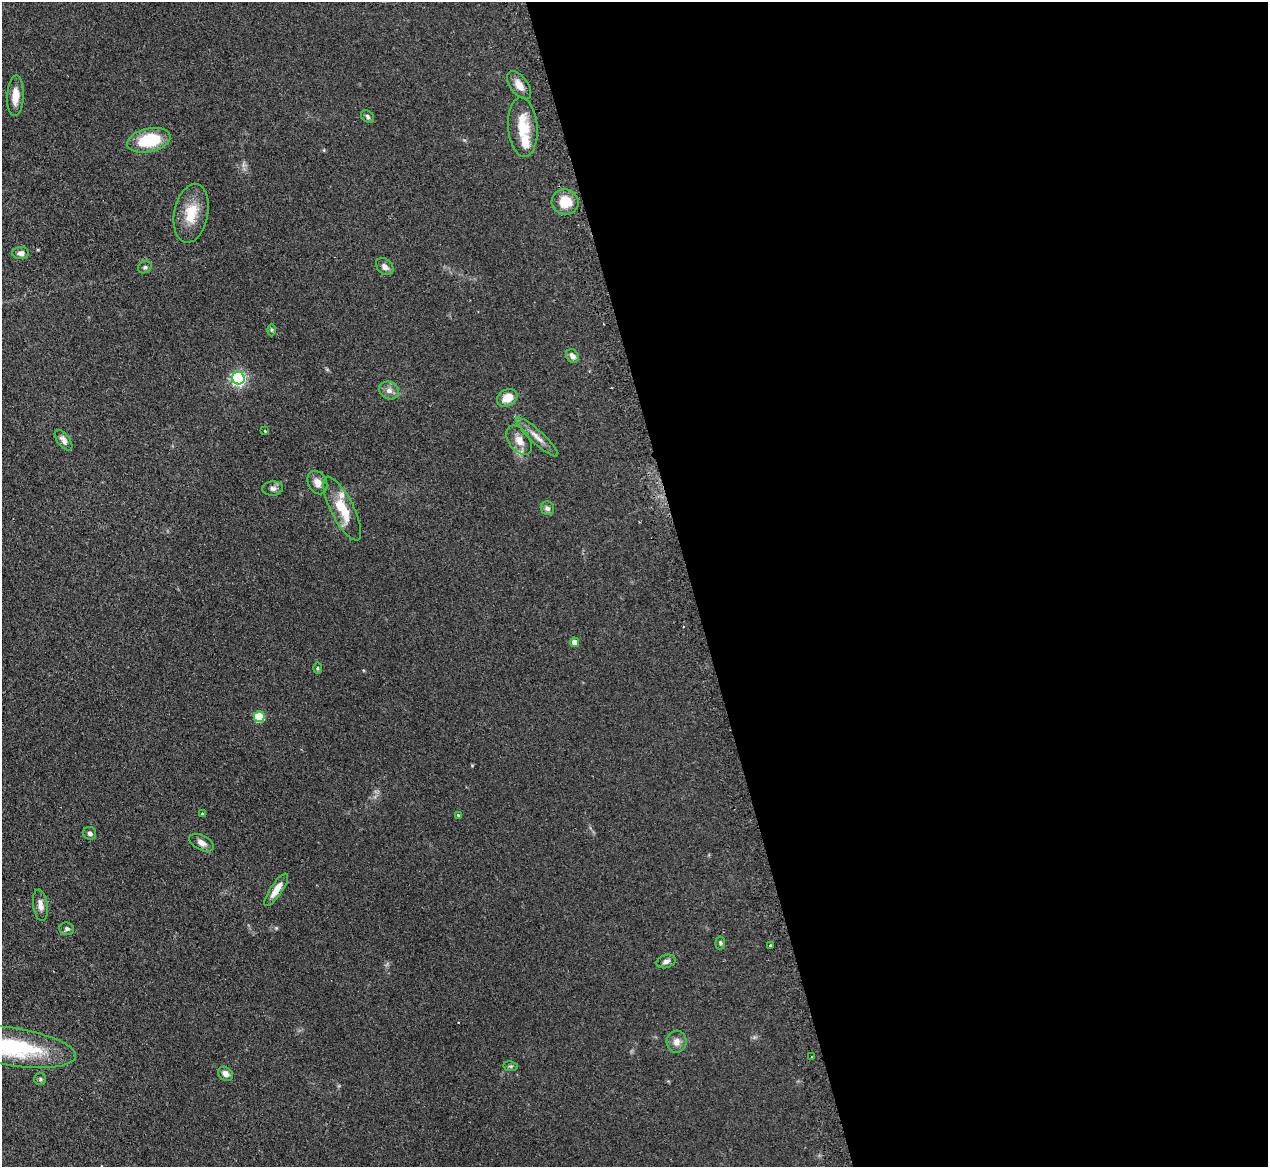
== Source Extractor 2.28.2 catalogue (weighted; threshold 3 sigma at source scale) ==
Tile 8 of 4 x 4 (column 4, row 2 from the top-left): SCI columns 3834-5099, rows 2493-3657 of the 5133 x 5106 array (HDU 1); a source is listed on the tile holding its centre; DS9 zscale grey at full resolution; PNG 1270 x 1169 px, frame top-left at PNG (2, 2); each listed source drawn as its Kron ellipse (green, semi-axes under 4 px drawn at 4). Shown black and unused: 46% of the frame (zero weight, under 2 of 3 exposures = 4% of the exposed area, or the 3 px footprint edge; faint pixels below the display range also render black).
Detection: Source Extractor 2.28.2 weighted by HDU 2 'WHT'; one run over the whole footprint, this tile lists its part. Background 0.107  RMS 0.0075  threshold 0.0336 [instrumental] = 3 sigma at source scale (4.5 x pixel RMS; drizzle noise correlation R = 1.50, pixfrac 1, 0.05/0.05 arcsec/px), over >= 5 px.
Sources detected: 45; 1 cosmic-ray / hot-pixel residue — neither listed nor drawn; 2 inside a brighter listed object's ellipse — not listed separately; the other 42 listed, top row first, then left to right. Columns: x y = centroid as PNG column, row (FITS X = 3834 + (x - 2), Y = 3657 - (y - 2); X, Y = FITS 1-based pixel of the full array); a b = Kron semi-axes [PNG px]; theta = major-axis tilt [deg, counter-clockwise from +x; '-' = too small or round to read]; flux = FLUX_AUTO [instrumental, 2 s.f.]
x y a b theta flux
519 85 16 8 -54 6.5
15 96 20 8 87 8.8
368 116 7 5 -48 1.6
523 127 30 14 -85 20
149 140 22 11 12 34
565 202 13 12 - 15
191 213 30 17 79 18
21 253 8 6 1 3
145 267 7 6 - 1.6
385 267 10 7 -43 3.5
272 330 6 4 -90 1
572 356 7 6 - 3.3
238 378 6 6 - 150
389 390 10 8 -27 4
507 398 11 8 29 9.7
265 431 4 3 - 0.53
537 437 28 6 -42 6.1
64 440 12 6 -52 3.5
519 440 16 10 -55 7.1
317 483 12 9 -63 5.5
273 488 10 7 3 2.8
547 508 7 6 - 2.5
342 509 35 11 -63 20
574 642 5 4 - 5.9
317 668 6 4 90 0.99
259 716 5 5 - 33
202 814 4 4 - 0.84
458 815 3 3 - 0.83
90 833 6 6 - 2.1
202 843 13 7 -27 4.1
276 890 19 6 56 7.7
40 905 16 7 -82 4.6
67 929 7 6 - 1.8
720 943 6 5 - 1.2
770 946 3 3 - 1.5
666 961 10 6 19 2.9
677 1042 11 10 - 4.8
14 1047 62 19 -9 76
812 1056 3 2 - 1.2
510 1066 7 5 -10 1.1
225 1074 8 6 -37 3.8
40 1079 6 6 - 1.2
Isophote crosses this tile's border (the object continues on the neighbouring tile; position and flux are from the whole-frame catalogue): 1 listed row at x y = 14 1047